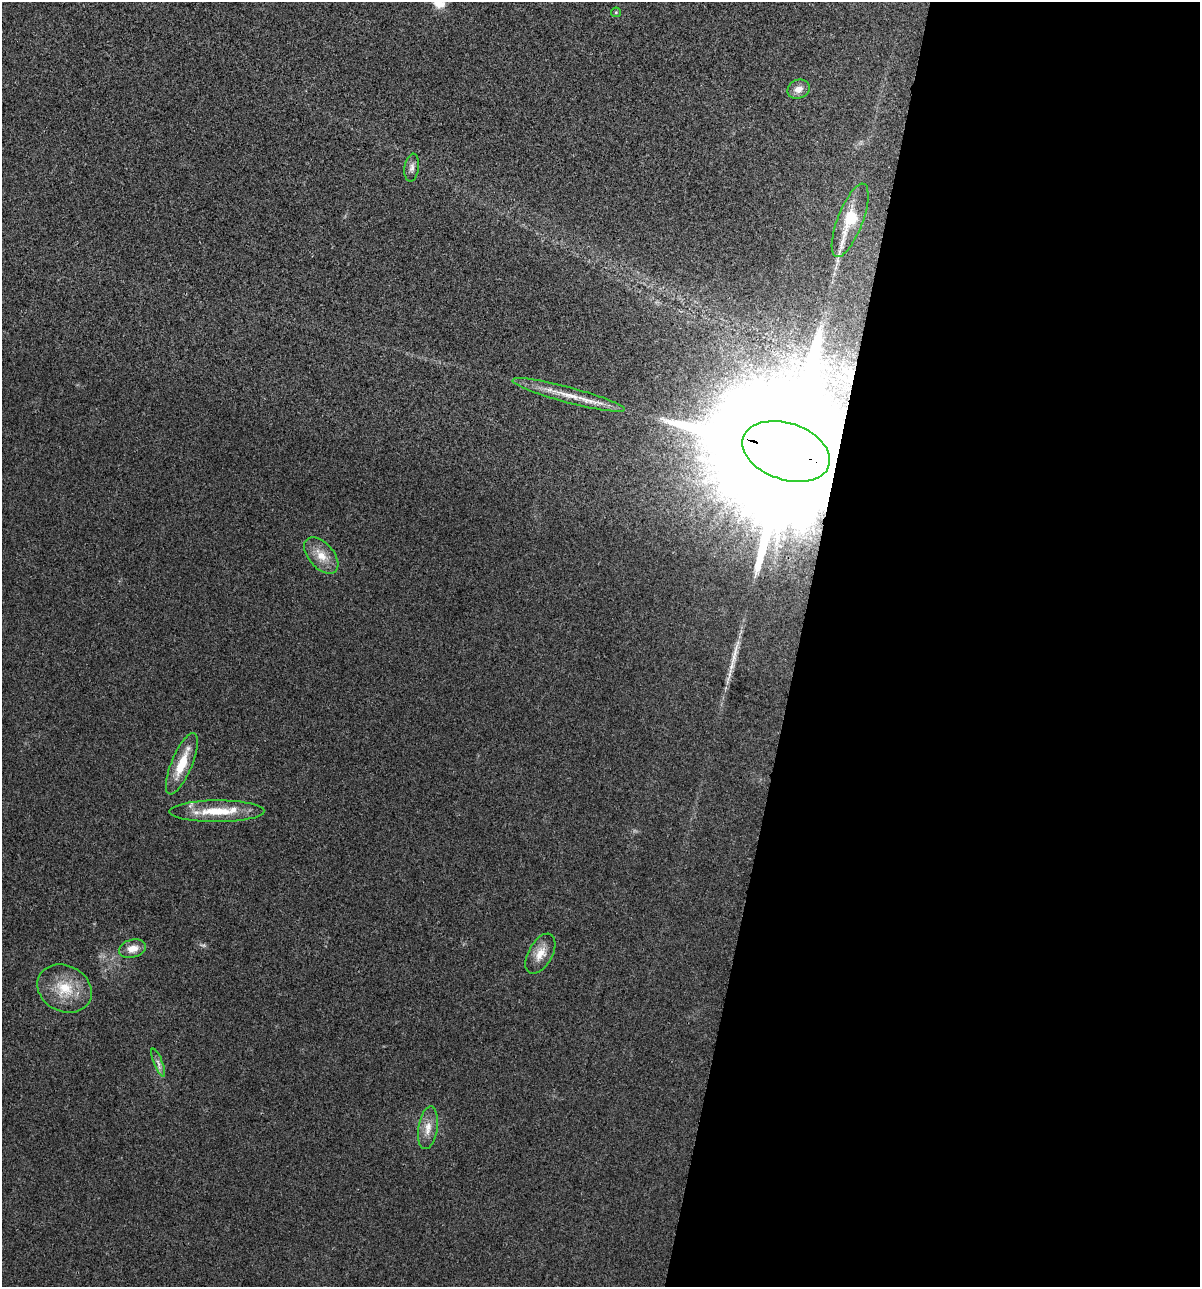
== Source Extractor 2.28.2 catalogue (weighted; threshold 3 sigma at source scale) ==
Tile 12 of 4 x 4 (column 4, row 3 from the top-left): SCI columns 3721-4918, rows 1294-2578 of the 5170 x 5154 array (HDU 1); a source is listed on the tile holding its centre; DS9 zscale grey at full resolution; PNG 1202 x 1289 px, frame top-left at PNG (2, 2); each listed source drawn as its Kron ellipse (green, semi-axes under 4 px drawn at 4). Shown black and unused: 34% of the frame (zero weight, under 3 of 4 exposures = <1% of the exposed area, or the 3 px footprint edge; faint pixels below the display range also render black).
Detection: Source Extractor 2.28.2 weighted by HDU 2 'WHT'; one run over the whole footprint, this tile lists its part. Background 0.0252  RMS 0.0059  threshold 0.0267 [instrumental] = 3 sigma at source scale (4.5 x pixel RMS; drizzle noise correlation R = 1.50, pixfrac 1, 0.05/0.05 arcsec/px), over >= 5 px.
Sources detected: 16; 1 long thin detection or spike segment (spike, bleed or trail) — neither listed nor drawn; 1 inside a brighter listed object's ellipse — not listed separately; the other 14 listed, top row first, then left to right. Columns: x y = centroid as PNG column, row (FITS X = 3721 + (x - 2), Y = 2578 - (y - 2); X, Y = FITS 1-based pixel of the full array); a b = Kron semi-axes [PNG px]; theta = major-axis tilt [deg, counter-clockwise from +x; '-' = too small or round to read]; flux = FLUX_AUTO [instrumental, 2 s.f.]
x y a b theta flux
616 12 5 4 - 0.78
799 89 11 9 24 4.4
412 168 14 7 82 2.8
850 220 39 12 69 21
569 395 58 7 -15 15
786 451 45 28 -19 59000
321 555 21 12 -49 9.7
182 764 33 10 67 17
217 811 47 11 0 21
132 949 14 9 16 6.4
540 954 22 12 61 8.1
64 988 28 23 -27 20
158 1063 15 4 -69 2.5
428 1128 21 9 81 7
Overlapping masked pixels (flux is a lower limit): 1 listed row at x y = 786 451